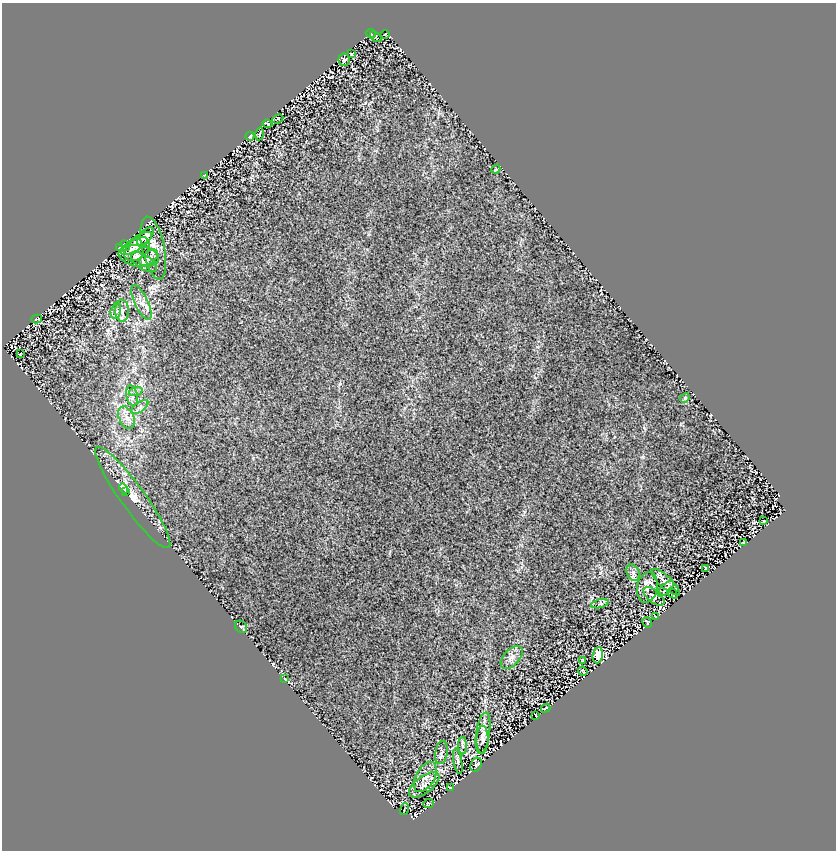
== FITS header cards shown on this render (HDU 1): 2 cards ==
NAXIS1  =                  834
NAXIS2  =                  848

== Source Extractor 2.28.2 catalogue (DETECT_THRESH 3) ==
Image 834 x 848 px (HDU 1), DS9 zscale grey, 1 PNG px = 1 image px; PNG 838 x 852 px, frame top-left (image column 1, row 848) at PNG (2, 3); each listed source drawn as its Kron ellipse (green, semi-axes under 4 px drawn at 4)
Background 1.11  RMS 0.1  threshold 0.305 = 3 sigma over >= 5 px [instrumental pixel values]
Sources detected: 64; all 64 listed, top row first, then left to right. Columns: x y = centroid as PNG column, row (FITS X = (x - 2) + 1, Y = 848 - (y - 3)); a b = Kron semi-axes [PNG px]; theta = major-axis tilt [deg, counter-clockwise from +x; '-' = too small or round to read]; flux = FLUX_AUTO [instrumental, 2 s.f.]
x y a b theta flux
371 33 5 3 - 5
385 34 5 3 - 5.9
376 37 6 3 -41 7.3
352 54 3 2 - 5.6
344 60 6 5 - 13
278 119 6 3 25 5.1
267 124 5 2 - 6.6
260 134 6 3 79 7.1
250 136 4 2 - 6.2
496 169 4 3 - 6.5
204 176 3 2 - 4.8
145 236 11 5 50 41
136 244 18 6 34 62
125 246 6 3 -46 8.8
119 248 3 2 - 5.6
153 248 32 11 -78 97
137 249 15 9 43 59
139 256 20 10 -9 60
149 258 11 6 38 23
144 262 14 7 -32 26
141 302 19 6 -65 54
116 311 8 5 75 19
122 311 11 7 -89 34
37 319 5 2 - 5.9
20 354 3 2 - 4
136 391 7 4 19 13
132 396 10 5 -79 27
685 398 5 4 - 8.5
140 407 10 5 36 23
127 418 12 7 -65 46
124 489 5 4 - 24
125 492 2 2 - 10
133 498 62 12 -54 190
764 521 3 2 - 4.3
744 543 3 2 - 5.7
706 568 4 2 - 7.5
633 573 8 6 -68 24
666 582 18 6 -43 41
647 587 15 10 79 53
666 589 10 4 42 23
672 594 5 2 - 7.2
654 596 12 6 -39 21
600 604 9 3 13 15
656 616 3 2 - 4
647 622 6 2 -61 7.6
241 627 7 5 -43 11
598 655 8 5 82 110
512 657 14 8 48 42
583 661 3 2 - 3.7
583 671 5 2 - 6.1
285 679 3 2 - 4
546 708 5 2 - 4.8
536 716 3 2 - 4.2
483 733 21 7 81 49
482 740 14 6 89 23
462 746 8 4 -89 18
442 752 12 6 81 21
458 761 13 2 -80 12
476 765 7 5 63 11
425 777 16 9 60 54
424 785 18 8 37 48
450 788 3 2 - 4.8
428 803 5 4 - 5.1
404 809 6 2 76 7.2